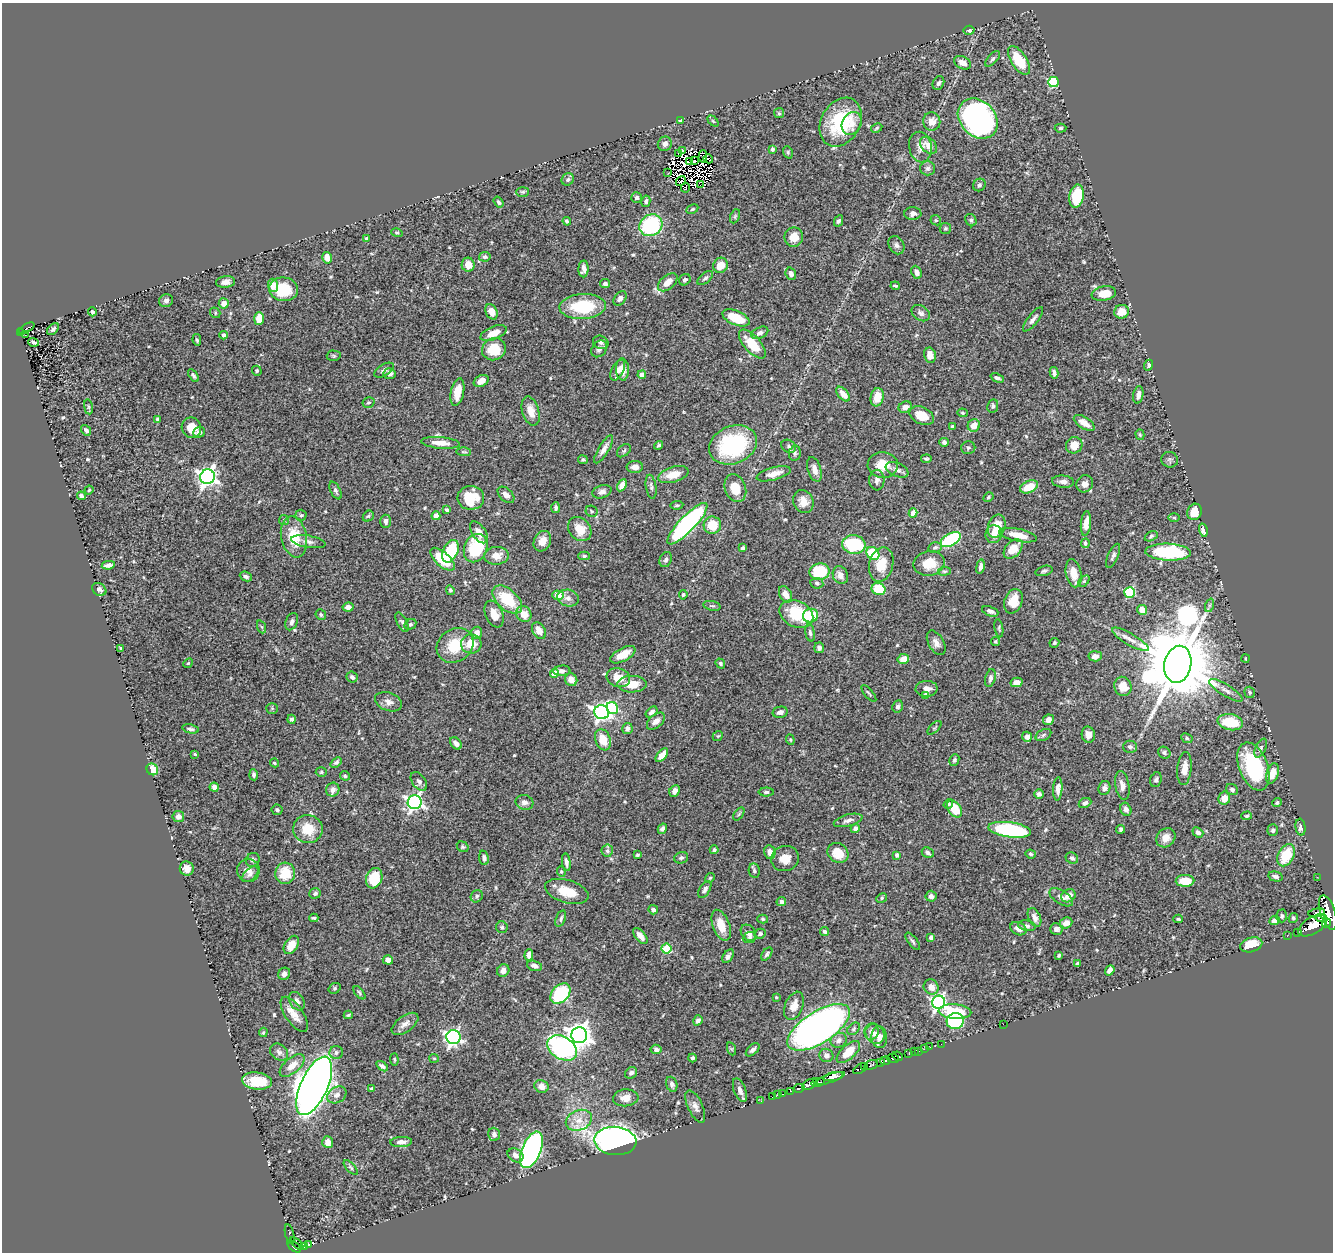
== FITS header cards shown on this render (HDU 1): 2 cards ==
NAXIS1  =                 1331
NAXIS2  =                 1250

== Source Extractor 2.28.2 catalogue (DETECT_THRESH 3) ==
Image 1331 x 1250 px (HDU 1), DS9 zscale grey, 1 PNG px = 1 image px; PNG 1335 x 1254 px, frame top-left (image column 1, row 1250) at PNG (2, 3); each listed source drawn as its Kron ellipse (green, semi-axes under 4 px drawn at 4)
Background 0.953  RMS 0.027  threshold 0.0807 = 3 sigma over >= 5 px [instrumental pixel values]
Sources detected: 571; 12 with non-positive FLUX_AUTO (blend fragments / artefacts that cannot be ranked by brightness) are neither listed nor drawn; of the other 559, the 500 brightest by FLUX_AUTO listed and drawn (59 fainter detections omitted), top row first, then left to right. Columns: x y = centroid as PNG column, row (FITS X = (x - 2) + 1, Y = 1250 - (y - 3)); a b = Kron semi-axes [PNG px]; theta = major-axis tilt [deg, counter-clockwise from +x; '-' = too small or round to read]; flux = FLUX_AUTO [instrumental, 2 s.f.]
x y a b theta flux
969 30 5 4 - 4.3
993 59 9 5 48 4
1019 60 16 7 -58 52
962 63 9 6 -27 13
1054 82 5 5 - 150
938 83 7 5 63 4.8
779 113 5 5 - 2.7
978 119 22 17 -46 500
681 120 4 3 - 2.1
713 121 6 4 -45 2.4
932 121 9 8 - 17
841 122 26 19 61 120
852 123 12 9 64 16
877 128 6 4 29 2.6
1061 128 6 4 2 2.7
665 144 7 6 - 6.7
928 145 10 7 -44 17
920 147 15 11 -80 16
772 149 4 3 - 3.6
682 151 4 3 - 3.5
788 152 6 4 -70 2.6
678 153 3 2 - 4.5
703 156 6 2 86 2.2
708 159 5 2 - 2.6
694 161 2 2 - 3
690 162 3 2 - 2.5
928 168 7 7 - 5.1
668 173 3 2 - 2.9
568 179 6 5 - 3.7
681 181 5 2 - 4.3
700 185 3 2 - 4
979 185 6 6 - 4.6
686 188 5 2 - 4.2
523 192 6 5 - 2.9
1077 196 12 7 79 87
636 198 5 5 - 5
646 201 6 4 78 4.3
498 202 6 4 -55 3.8
692 209 6 4 27 2.8
913 214 8 6 2 6.8
735 216 7 4 66 2.8
936 220 5 5 - 2.2
971 220 6 5 - 4
567 221 4 3 - 3.3
839 221 6 4 62 3.8
651 225 12 10 35 160
945 228 6 5 - 3.1
397 233 6 4 -14 2.6
794 237 10 9 - 21
366 239 3 3 - 3.8
896 245 9 7 -59 6
485 257 5 4 - 4.8
327 258 6 5 - 17
468 265 7 6 - 19
720 265 8 7 - 26
584 269 8 5 87 9.7
917 272 7 5 -65 8.5
791 274 6 5 - 8.1
705 278 9 5 40 4.7
685 280 6 5 - 4.4
225 282 9 5 6 8.9
668 282 11 6 40 22
605 284 5 4 - 4.8
273 285 6 5 - 20
895 286 4 2 - 2.3
283 289 14 12 -7 66
1104 294 12 7 10 24
620 298 8 5 55 5.7
166 301 7 6 - 5.4
224 303 5 5 - 15
583 306 23 12 3 93
92 312 4 4 - 3.8
491 312 8 6 -63 16
1122 312 7 6 - 24
215 313 5 5 - 2.5
921 313 10 7 -36 6.9
736 318 14 7 -22 49
259 319 6 5 - 35
1033 319 15 5 51 8.6
27 328 9 3 31 38
53 329 7 4 46 5.5
21 333 2 2 - 6.8
494 333 14 6 22 27
760 333 9 5 23 6.5
25 335 4 2 - 4.3
223 335 4 4 - 5.7
197 340 6 3 -78 2.7
34 342 5 3 - 3.4
601 342 8 6 -28 4.3
752 344 18 8 -48 47
494 349 12 11 - 48
599 349 9 7 51 8.2
930 355 8 6 -79 18
334 356 7 5 -1 2.9
1149 365 5 4 - 4
622 369 11 6 -86 18
384 370 11 5 31 6.9
618 370 11 6 63 11
257 371 5 4 - 2.8
1054 373 6 3 -77 4.7
389 374 6 5 - 6.9
193 375 7 4 -57 3.7
642 375 4 4 - 18
997 378 7 4 -22 4.9
481 381 8 5 28 17
457 392 14 6 79 29
843 394 9 5 -49 15
1138 395 9 5 79 9.7
877 397 9 6 78 25
368 402 6 5 - 2.7
993 406 7 5 81 4.4
88 407 7 4 -82 2.6
905 407 7 5 24 10
531 411 15 8 -74 21
963 413 5 4 - 2.1
922 416 13 8 -25 31
158 419 4 3 - 4.6
1084 423 12 6 -32 19
974 425 6 6 - 19
952 426 3 3 - 3.1
191 428 10 9 - 23
86 430 6 4 -52 5
199 432 6 5 - 5.7
1140 435 5 4 - 2.5
944 442 5 4 - 4.5
441 443 19 6 -5 21
659 445 5 3 - 3.2
733 445 24 19 23 190
1074 445 8 8 - 20
788 446 7 6 - 4.5
968 448 7 6 - 4.1
604 449 16 5 59 11
624 451 8 5 40 3.7
464 452 7 3 -2 2.5
795 453 7 6 - 4.5
926 459 5 4 - 2.8
583 460 5 4 - 3.1
1170 460 8 8 - 4.7
883 465 15 13 -3 30
635 467 8 6 1 11
814 469 13 6 -73 11
897 470 12 6 -23 8.9
673 474 16 7 16 26
774 474 17 6 15 17
207 477 7 7 - 820
877 480 10 7 87 7.5
1063 482 11 6 -4 8.2
1085 484 9 8 - 11
622 485 6 4 62 13
651 487 12 5 -81 5.9
1029 487 9 6 23 31
735 488 14 10 -70 35
89 490 4 4 - 2.5
335 491 9 5 -63 4.8
602 492 10 6 17 7.8
506 495 10 6 -44 9.5
81 496 4 3 - 4.9
988 497 5 3 - 2.4
471 498 13 12 - 62
803 502 12 10 -67 18
677 505 6 4 9 3
556 508 5 3 - 5.3
447 510 4 3 - 3.2
591 511 6 5 - 3.1
1194 512 8 7 - 23
913 513 4 4 - 25
301 515 5 5 - 3
368 516 6 5 - 2.6
436 516 4 4 - 31
1174 518 6 4 -1 2.4
284 520 5 5 - 3.1
386 521 6 5 - 7.5
687 524 27 8 46 390
1086 524 12 5 84 16
712 525 9 8 - 42
997 526 12 8 71 34
580 529 13 10 -49 29
1203 530 7 4 -76 9.5
479 532 12 6 -56 16
994 534 9 8 - 15
1018 535 19 6 -12 30
1151 536 7 4 30 3.3
294 537 21 12 -78 60
951 540 11 6 29 140
542 541 11 8 62 19
308 542 17 6 -9 8.9
1085 543 5 4 - 3.2
854 544 12 9 -6 120
935 547 7 5 12 3.6
476 548 15 11 66 95
743 548 4 3 - 3.2
1013 549 11 7 47 30
450 551 12 7 65 95
1168 552 23 8 -2 180
873 554 7 5 -49 75
496 556 12 9 4 18
584 556 5 4 - 2.7
1113 556 13 5 65 6.3
442 559 15 7 -42 60
666 560 8 6 67 4.8
929 563 15 12 12 37
108 565 6 4 10 7.9
881 565 17 12 76 38
980 567 7 4 80 6.8
944 571 6 4 6 2.7
1044 571 9 5 15 3.9
820 572 10 8 10 93
1074 573 14 7 -79 25
840 575 9 7 -66 11
246 576 6 4 -24 4
1084 581 6 4 44 3
817 583 6 5 - 3.5
99 589 7 6 - 5.9
879 589 7 6 - 58
450 590 5 4 - 3.3
1129 592 5 5 - 120
785 594 9 6 -61 14
558 595 5 4 - 34
683 595 5 4 - 3.1
568 598 11 8 -13 9
507 599 18 10 -42 67
1013 601 12 9 69 26
1210 605 7 4 71 3.4
712 606 9 4 -11 3.1
348 607 5 4 - 10
1142 610 5 4 - 20
990 611 8 4 -20 7.5
494 614 14 8 -67 19
524 614 8 7 - 22
796 614 18 13 -25 83
321 615 5 5 - 3.2
810 616 8 6 15 62
292 622 9 6 65 6.5
402 622 11 5 -64 4.6
410 624 6 5 - 3.4
262 627 7 4 -70 2.6
999 628 9 4 -80 2.9
539 631 9 6 -59 17
477 633 6 5 - 12
810 633 9 4 -80 4.3
1130 639 21 6 -30 15
995 642 4 4 - 2.5
936 643 13 7 -60 9.6
1054 643 5 4 - 3
471 644 10 9 - 33
455 645 19 16 35 54
819 648 5 5 - 6.2
121 649 4 3 - 3.2
623 655 14 6 28 27
1095 656 6 5 - 9.6
1246 658 4 4 - 2.3
903 659 6 5 - 19
188 663 5 4 - 2.3
720 664 5 4 - 3.5
1178 664 19 13 78 28000
562 671 8 5 4 8.1
554 673 4 4 - 52
352 677 6 5 - 5.7
618 678 12 9 -17 30
990 678 9 5 77 6.2
571 680 7 6 - 15
1017 682 6 4 13 10
632 684 14 8 1 31
1123 686 10 8 -68 24
927 689 11 8 2 12
1226 690 19 5 -32 11
1250 692 6 5 - 2.7
869 693 10 2 -50 2.6
925 695 4 4 - 7.7
388 702 14 9 -19 11
898 706 6 5 - 5.1
272 708 5 5 - 2.7
612 708 6 5 - 150
602 712 7 7 - 570
651 712 7 4 36 6.2
780 712 7 5 13 7.7
292 719 4 4 - 5.4
1048 720 5 5 - 10
656 721 10 6 41 12
1230 722 13 8 -11 63
934 728 9 3 45 2.4
190 729 8 4 -12 4.8
627 729 5 5 - 8.1
1043 735 8 5 28 4.6
1088 735 8 6 -78 11
718 736 5 4 - 2.5
1027 737 5 4 - 9
1187 738 6 4 -25 3
603 740 11 7 -70 33
790 740 5 4 - 2.3
456 743 7 5 -49 9.3
1130 747 6 6 - 4.7
1261 748 10 5 65 4.6
1164 753 6 5 - 4.6
195 754 4 4 - 2.3
662 755 8 4 50 20
954 760 6 4 65 3.4
336 762 6 4 40 3.9
274 763 4 3 - 2.2
1253 767 25 14 -69 150
152 769 6 5 - 33
1184 769 16 7 84 18
321 772 5 4 - 2.5
1272 773 10 6 71 19
254 775 5 4 - 4.1
345 776 5 4 - 3.3
1156 780 7 5 73 4.2
419 781 10 6 -53 6.3
1122 786 14 7 -80 11
214 787 4 4 - 8.3
1104 788 7 6 - 7.9
1058 789 12 4 87 9.2
333 790 7 6 - 8.6
1232 790 6 5 - 4.6
675 791 6 5 - 10
766 792 8 4 0 3.6
1039 794 5 4 - 5.8
1224 798 6 6 - 16
415 802 7 7 - 550
524 802 9 7 -13 7.5
1085 803 6 4 25 5.4
1277 803 5 4 - 3
948 804 5 4 - 3.3
954 809 9 6 -54 51
1126 809 7 5 -63 6.2
277 810 5 5 - 3.7
739 814 7 4 53 2.4
1247 816 5 4 - 2.7
178 817 5 5 - 8.4
848 820 15 6 14 8.6
1300 827 8 5 -83 6.8
855 828 5 4 - 6.7
308 829 15 14 - 43
662 829 5 4 - 4.7
1120 829 4 3 - 3
1010 830 21 7 -8 220
1273 830 6 5 - 3.9
1198 832 6 4 -39 5.6
1166 838 10 9 - 14
463 847 6 5 - 3
714 850 4 4 - 3.3
607 851 6 5 - 4.2
770 852 7 5 -80 12
838 853 11 9 -35 33
928 853 6 5 - 4.3
1031 854 5 4 - 3
637 855 3 3 - 2.7
897 855 4 4 - 8.1
1286 855 12 8 63 55
484 858 7 5 -83 5.5
681 858 7 5 22 3.9
1072 858 6 5 - 4.2
785 859 14 12 15 22
253 860 7 6 - 4.9
566 862 9 3 -81 5.7
187 868 7 7 - 15
248 870 11 11 - 13
754 871 7 5 -80 3.7
561 872 5 4 - 2.1
285 873 11 9 79 46
250 874 10 5 42 5.8
1275 876 7 5 -14 5.3
1317 877 3 2 - 3.5
374 878 10 8 71 53
710 878 5 4 - 2.3
1185 881 9 6 1 38
705 889 9 5 58 5.6
567 891 22 11 -17 39
315 893 6 5 - 5.3
477 896 6 5 - 4
931 896 5 5 - 7.1
1068 896 8 6 34 16
1061 897 13 6 -32 11
882 898 5 4 - 2.7
781 902 5 4 - 6.7
653 910 5 4 - 5.3
1328 912 18 7 -72 3100
1317 913 8 4 9 270
1282 916 6 5 - 3.5
1035 917 10 6 -64 9.4
314 918 4 3 - 2.8
1293 918 5 4 - 3.3
1321 918 4 2 - 420
561 919 8 4 71 4.3
763 919 5 4 - 2.8
1178 919 4 3 - 2.5
1274 920 5 4 - 6.7
1066 923 6 5 - 13
1327 923 4 3 - 260
721 925 16 8 -70 31
1313 925 16 8 32 2700
1027 926 9 5 -11 4.8
502 927 6 5 - 3.2
1018 929 8 6 -26 12
1056 929 6 5 - 7.2
824 931 4 4 - 4.5
1297 932 3 2 - 23
748 933 9 6 -50 9.9
760 934 5 5 - 4.3
640 936 9 5 -51 13
1287 936 2 2 - 7.6
931 937 4 4 - 6.8
750 938 7 5 21 4.6
913 941 10 4 -53 4.2
291 945 10 6 57 25
1251 945 11 7 15 34
666 949 5 5 - 78
767 954 7 4 55 3.7
529 955 6 4 87 7.5
1059 955 4 3 - 2.7
728 956 7 4 57 6.5
388 960 5 4 - 9.5
1077 964 4 3 - 4.3
535 966 7 5 -17 8.3
1110 970 5 4 - 9.8
503 971 6 6 - 9
284 974 6 5 - 7.8
931 987 8 7 - 15
335 988 6 5 - 3.1
359 993 8 4 -50 2.9
560 993 12 8 46 160
776 997 4 3 - 2.2
297 1001 10 7 -60 8.9
939 1002 7 6 - 450
794 1006 15 9 68 18
955 1012 16 7 -4 68
294 1014 20 9 -56 19
348 1015 4 3 - 2.3
698 1020 5 4 - 6.7
955 1021 8 8 - 190
405 1024 15 8 36 12
1003 1024 2 2 - 24
819 1027 35 16 32 1100
854 1029 7 5 44 3.7
263 1032 5 3 - 2.3
872 1032 8 7 - 8.6
875 1034 10 9 - 13
579 1035 8 8 - 1600
453 1037 7 7 - 460
879 1037 11 8 -87 12
839 1040 8 7 - 8.5
941 1044 2 2 - 8
930 1047 3 2 - 3
562 1048 16 11 -31 320
656 1049 5 4 - 6.1
732 1049 7 4 -71 2.5
924 1049 2 2 - 7.2
753 1050 8 5 43 5.5
918 1051 3 2 - 25
279 1052 10 7 -39 7.6
848 1052 14 7 42 36
914 1052 3 2 - 15
336 1053 7 6 - 5.9
909 1053 3 2 - 23
826 1055 7 6 - 9.4
898 1056 5 3 - 430
434 1058 5 4 - 2.2
692 1058 4 4 - 3.6
893 1058 6 3 -8 360
394 1059 6 4 -85 2.3
885 1061 5 3 - 140
881 1063 3 2 - 140
871 1065 7 4 16 140
292 1066 15 7 40 21
382 1066 6 4 -36 5.7
864 1066 3 3 - 190
861 1068 8 4 30 520
631 1073 6 5 - 6.1
833 1076 10 4 12 1200
830 1078 16 4 19 1100
257 1081 15 8 -6 58
818 1082 7 3 13 190
672 1084 8 5 -72 5.2
810 1084 8 4 25 620
314 1086 31 13 65 3000
541 1086 7 6 - 15
799 1088 5 3 - 140
372 1089 4 3 - 5.4
740 1090 12 6 -69 9
791 1091 3 2 - 72
782 1094 4 3 - 21
337 1095 10 7 32 11
777 1095 3 2 - 4.5
772 1097 3 2 - 8.8
626 1098 13 8 5 16
761 1101 2 2 - 6.4
695 1106 17 7 -65 10
579 1120 13 10 23 21
494 1134 6 6 - 6.7
615 1141 21 14 -4 1200
328 1142 6 5 - 14
401 1142 11 5 2 8.5
532 1150 19 9 67 730
515 1155 8 6 -32 11
351 1168 9 4 -47 3.2
290 1234 10 4 -77 65
297 1244 8 3 -43 210
308 1245 3 2 - 37
294 1246 8 4 -37 340
305 1246 3 2 - 25
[59 fainter detections neither listed nor drawn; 12 non-positive-flux detections neither listed nor drawn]